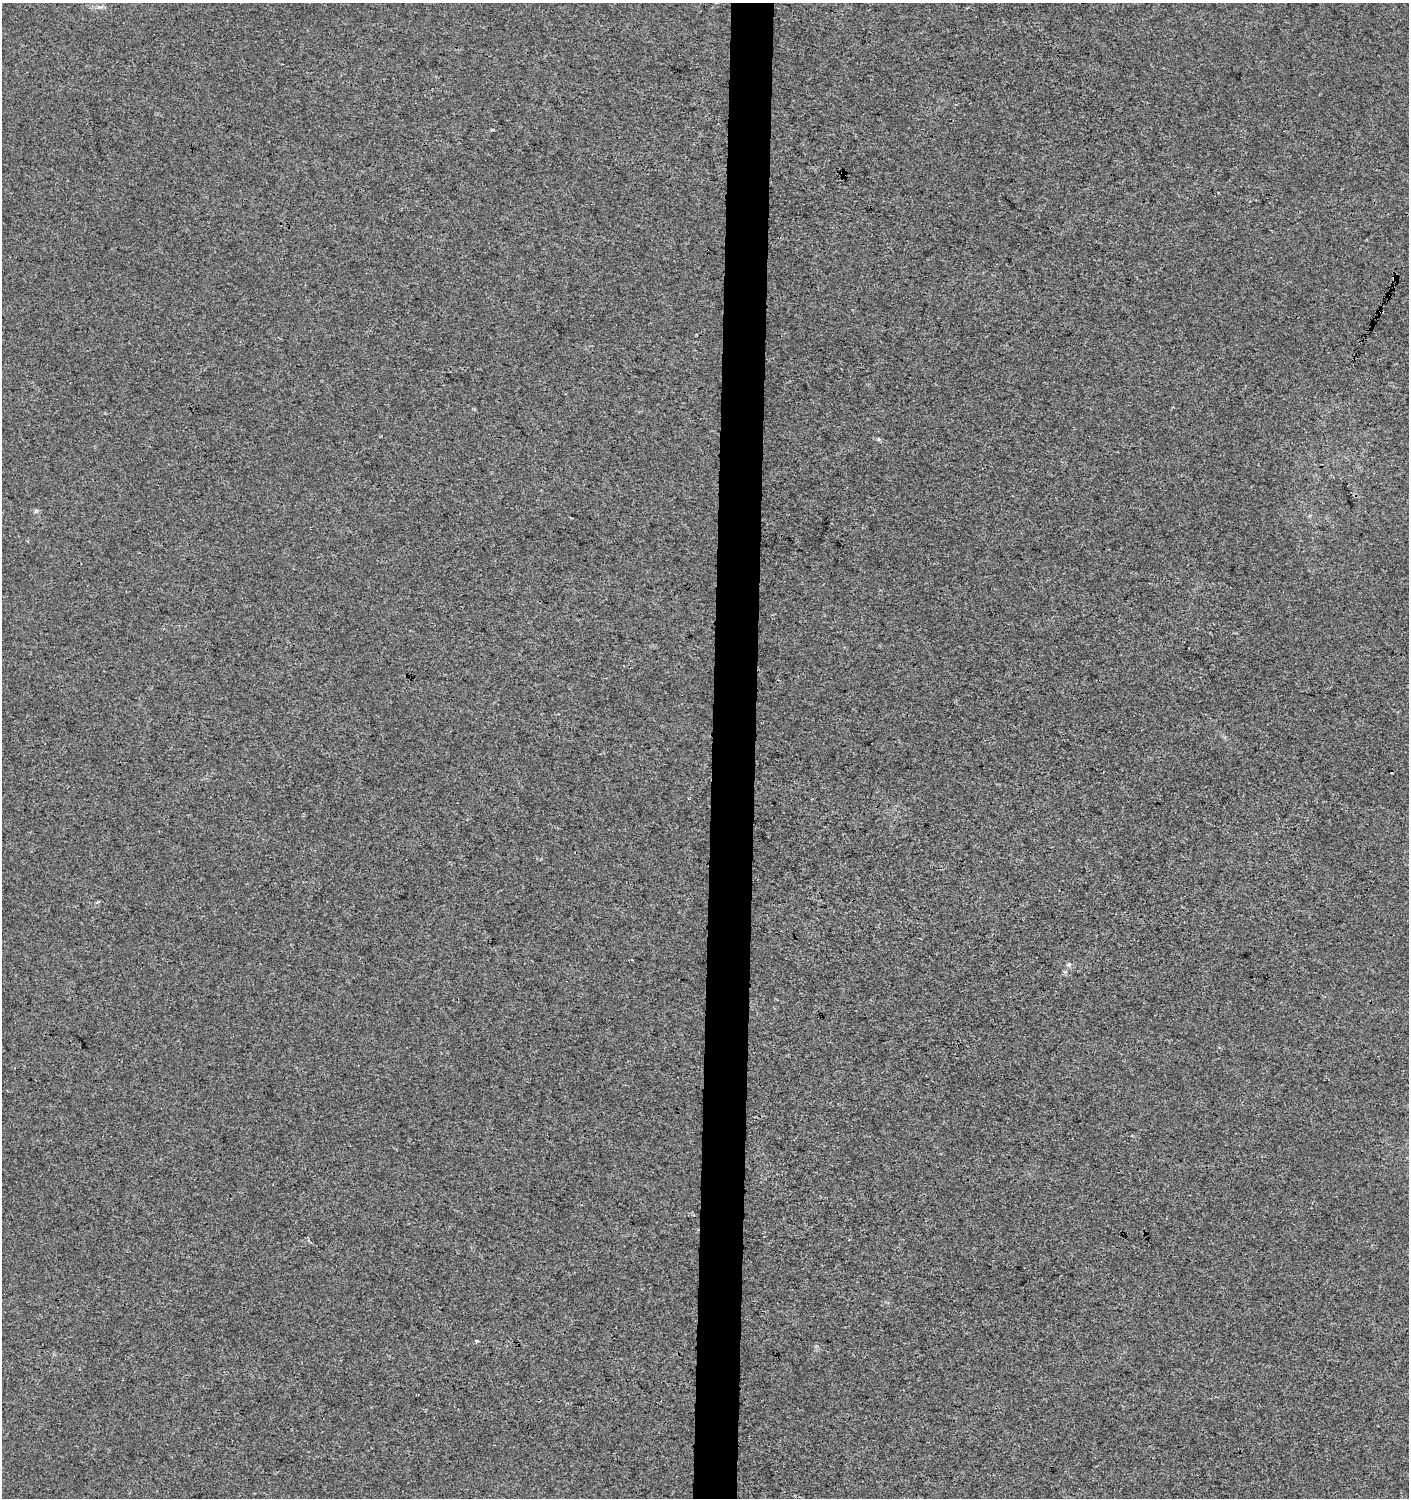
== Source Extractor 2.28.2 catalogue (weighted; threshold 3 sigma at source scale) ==
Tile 5 of 3 x 3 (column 2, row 2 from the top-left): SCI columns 1636-3042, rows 1507-3002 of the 4737 x 4499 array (HDU 1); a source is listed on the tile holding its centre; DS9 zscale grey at full resolution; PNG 1411 x 1500 px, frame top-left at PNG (2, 3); no overlay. Shown black and unused: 3% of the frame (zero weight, under 3 of 4 exposures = <1% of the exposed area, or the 3 px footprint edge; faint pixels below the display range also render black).
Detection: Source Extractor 2.28.2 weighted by HDU 2 'WHT'; one run over the whole footprint, this tile lists its part. Background 0.00118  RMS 0.0033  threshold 0.0149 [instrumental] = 3 sigma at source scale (4.5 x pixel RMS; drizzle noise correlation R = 1.50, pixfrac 1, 0.0396/0.0396 arcsec/px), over >= 5 px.
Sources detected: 4; all 4 listed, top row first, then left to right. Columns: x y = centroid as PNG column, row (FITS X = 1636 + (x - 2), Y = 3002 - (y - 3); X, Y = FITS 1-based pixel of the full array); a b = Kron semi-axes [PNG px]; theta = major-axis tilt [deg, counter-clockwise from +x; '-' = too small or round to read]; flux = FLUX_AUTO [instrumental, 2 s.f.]
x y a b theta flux
844 174 4 2 - 0.29
1394 277 4 4 - 8.8
1069 964 6 4 19 0.48
476 1341 4 4 - 0.55
Overlapping masked pixels (flux is a lower limit): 2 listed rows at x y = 844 174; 1394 277